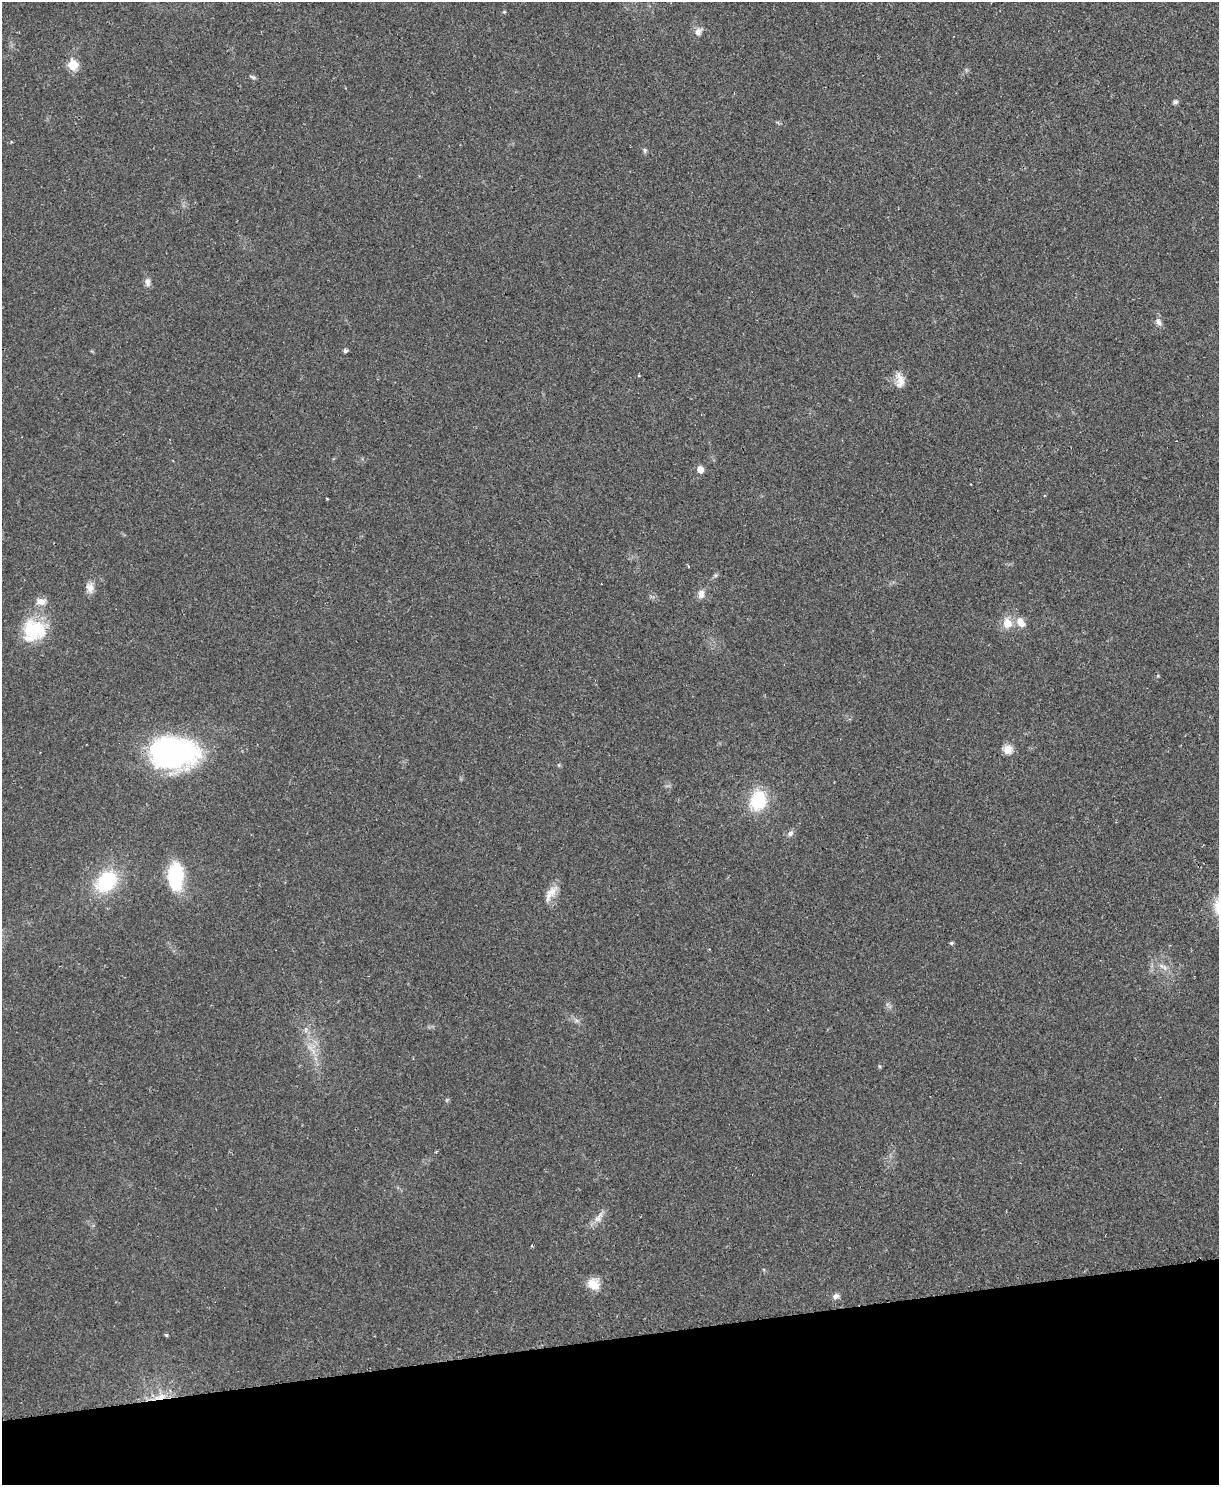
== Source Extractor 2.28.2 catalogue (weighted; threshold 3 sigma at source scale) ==
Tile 10 of 4 x 3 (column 2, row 3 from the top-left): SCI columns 1273-2489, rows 158-1640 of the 4981 x 4874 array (HDU 1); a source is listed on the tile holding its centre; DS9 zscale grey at full resolution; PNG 1221 x 1487 px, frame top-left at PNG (2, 2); no overlay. Shown black and unused: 10% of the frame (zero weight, under 2 of 3 exposures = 3% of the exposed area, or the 3 px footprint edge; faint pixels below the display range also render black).
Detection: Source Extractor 2.28.2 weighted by HDU 2 'WHT'; one run over the whole footprint, this tile lists its part. Background 0.0313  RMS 0.0043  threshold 0.0194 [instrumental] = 3 sigma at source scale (4.5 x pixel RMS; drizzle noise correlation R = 1.50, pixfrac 1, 0.05/0.05 arcsec/px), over >= 5 px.
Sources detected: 34; all 34 listed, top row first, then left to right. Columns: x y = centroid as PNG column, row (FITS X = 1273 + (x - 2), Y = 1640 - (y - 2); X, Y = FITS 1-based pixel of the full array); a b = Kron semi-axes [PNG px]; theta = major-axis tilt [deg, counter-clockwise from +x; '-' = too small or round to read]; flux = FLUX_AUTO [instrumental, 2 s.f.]
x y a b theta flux
698 32 9 8 - 2.3
73 65 6 5 - 18
253 77 8 4 -27 0.77
1175 102 6 5 - 1.1
11 142 3 3 - 0.44
645 150 7 5 -82 0.74
147 282 11 7 -80 1.8
1159 322 9 6 -66 1.7
345 351 5 4 - 1.1
901 382 19 11 86 4.1
700 469 5 5 - 4.3
688 566 4 2 - 0.36
90 588 14 10 -70 2.9
701 594 11 8 90 2.4
41 602 14 9 -3 3.1
1021 622 14 10 -54 4
1007 623 13 11 -76 5.5
34 630 30 27 22 21
1008 749 11 10 - 4
173 753 48 32 -4 90
758 800 19 15 70 22
790 833 8 7 - 1.6
175 876 25 13 -88 28
106 882 27 19 48 25
552 892 19 11 48 4.6
951 943 5 4 - 0.62
1165 968 11 4 -60 1.5
306 1029 6 4 -48 0.92
436 1151 4 3 - 0.42
598 1217 17 8 53 3.1
594 1284 16 12 -36 5.7
836 1296 8 6 16 1.7
166 1335 5 4 - 0.61
161 1397 16 7 25 4.6
Overlapping masked pixels (flux is a lower limit): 1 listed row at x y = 161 1397